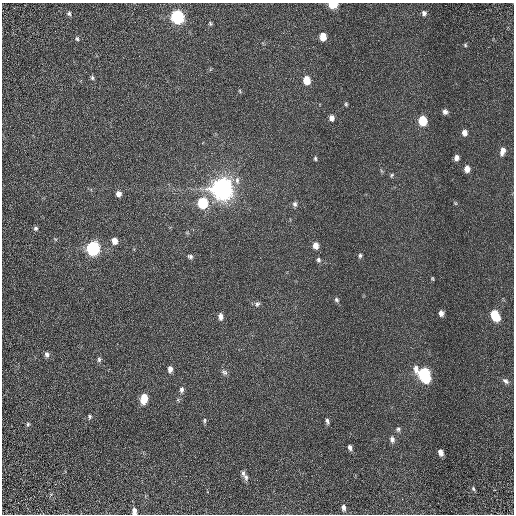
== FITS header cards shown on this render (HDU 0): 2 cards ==
NAXIS1  =                  512 / Required FITS header
NAXIS2  =                  512 / Required FITS header

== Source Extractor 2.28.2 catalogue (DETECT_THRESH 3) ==
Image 512 x 512 px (HDU 0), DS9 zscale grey, 1 PNG px = 1 image px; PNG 516 x 516 px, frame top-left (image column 1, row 512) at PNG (2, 3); no overlay
Background 1.44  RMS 0.66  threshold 1.97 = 3 sigma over >= 5 px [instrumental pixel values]
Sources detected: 62; all 62 listed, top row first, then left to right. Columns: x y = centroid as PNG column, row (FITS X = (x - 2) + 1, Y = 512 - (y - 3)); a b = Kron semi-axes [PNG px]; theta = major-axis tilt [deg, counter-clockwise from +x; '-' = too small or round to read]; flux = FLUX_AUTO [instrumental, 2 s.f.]
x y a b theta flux
333 4 6 4 -3 1600
69 13 6 5 - 96
424 13 6 6 - 140
177 17 7 6 - 7700
210 24 6 4 -50 67
323 37 6 5 - 640
77 39 6 4 -72 73
465 45 5 4 - 53
92 78 6 5 - 88
307 80 7 6 - 710
240 91 6 3 -71 46
346 104 5 4 - 62
445 112 6 5 - 160
332 118 6 5 - 210
423 121 6 6 - 1600
464 133 6 6 - 250
502 151 11 6 75 290
315 158 5 4 - 65
456 158 5 5 - 200
467 169 6 5 - 370
391 175 6 4 43 66
237 180 11 6 90 220
222 189 8 7 - 54000
119 194 6 5 - 230
203 203 7 6 - 3000
455 203 6 4 -45 50
295 204 7 6 - 120
36 228 6 6 - 110
115 241 6 5 - 400
316 245 7 5 -86 360
93 248 7 6 - 9400
190 256 7 5 -22 100
360 256 6 5 - 87
318 260 6 5 - 89
432 278 5 4 - 50
336 300 6 5 - 92
257 304 7 6 - 110
441 313 6 5 - 190
495 315 8 6 -64 1800
221 316 7 5 -85 230
47 354 7 6 - 150
99 359 7 6 - 100
170 369 7 5 88 230
224 372 9 6 -29 130
424 374 10 7 -56 7000
505 381 9 6 -39 150
182 389 8 5 87 140
144 398 8 5 82 1000
178 400 6 4 -73 53
90 417 6 5 - 81
204 420 6 5 - 73
327 421 8 4 -75 110
28 424 6 5 - 74
398 429 7 6 - 96
392 439 8 6 -83 160
350 447 5 4 - 140
440 452 6 4 -71 230
243 473 8 5 -89 110
246 477 8 6 -75 130
473 489 6 4 -68 75
343 508 7 5 -82 150
134 511 7 5 -81 240
At the frame edge (FLAGS 8, measured only in part): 2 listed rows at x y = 333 4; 134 511